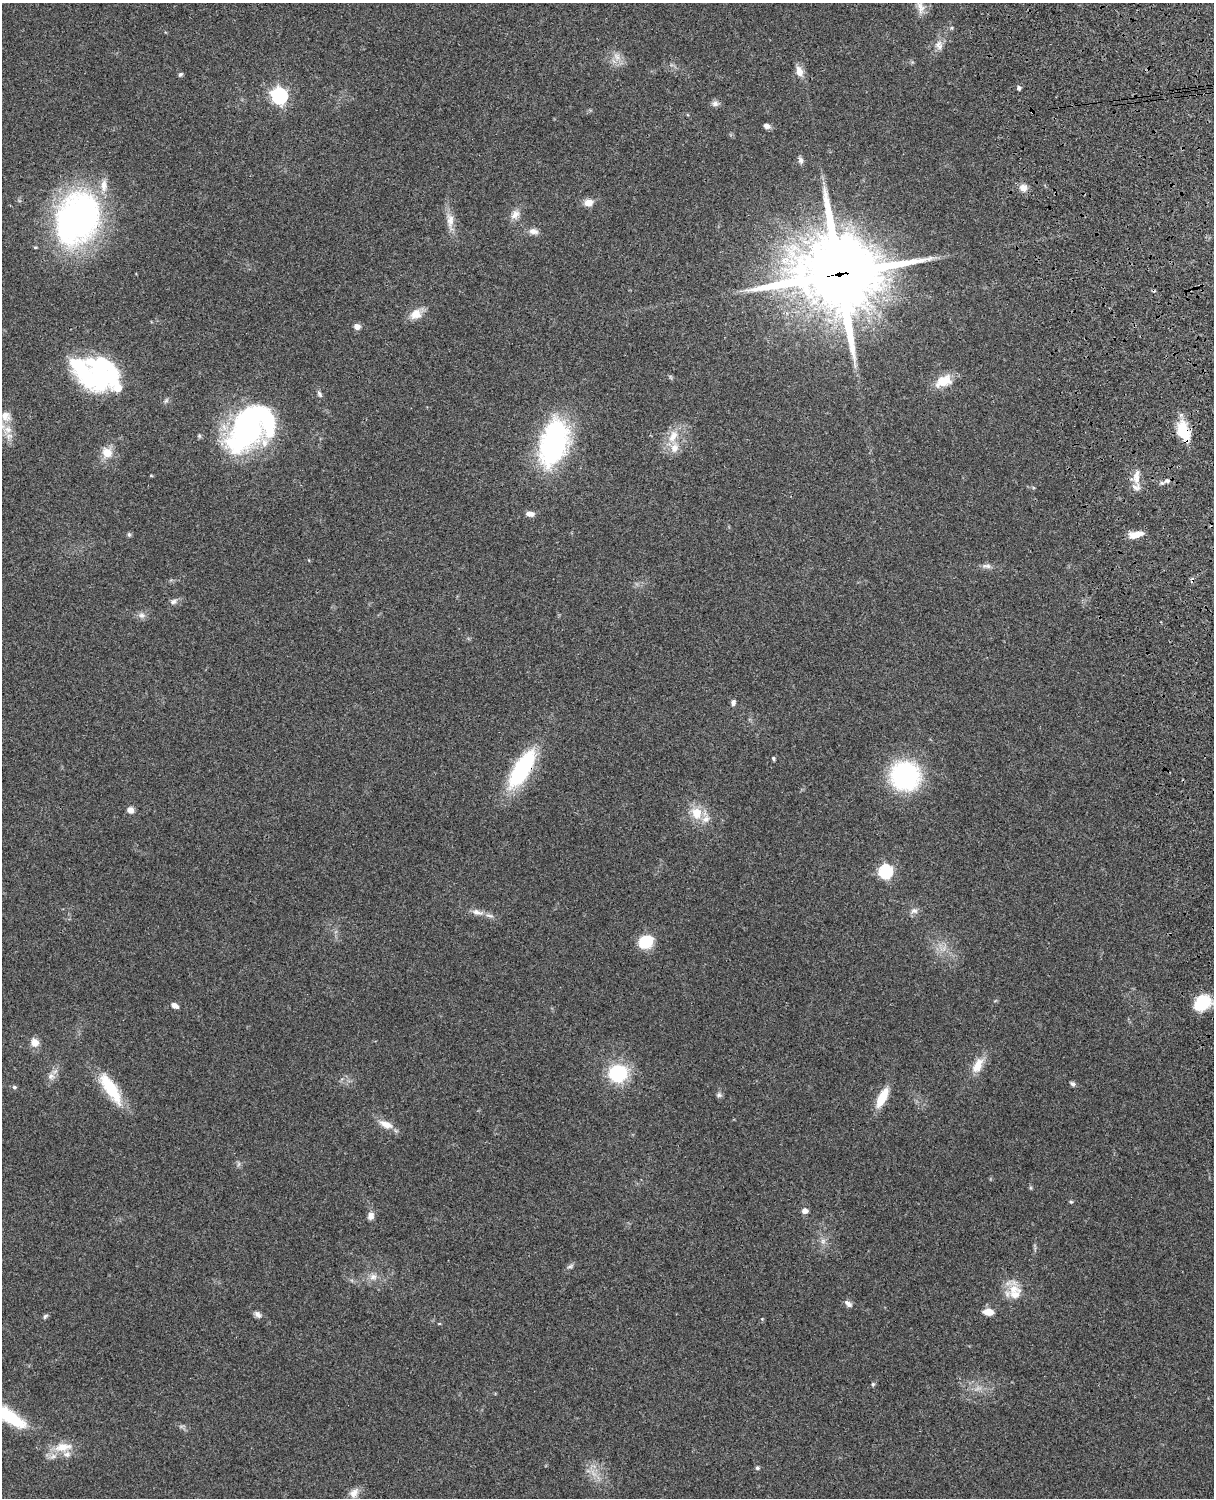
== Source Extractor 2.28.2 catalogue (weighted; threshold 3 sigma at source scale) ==
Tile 6 of 4 x 3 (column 2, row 2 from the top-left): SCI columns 1331-2542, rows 1660-3155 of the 5087 x 4928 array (HDU 1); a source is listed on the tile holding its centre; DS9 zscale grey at full resolution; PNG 1216 x 1500 px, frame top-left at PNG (2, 3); no overlay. Shown black and unused: <1% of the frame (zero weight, under 3 of 4 exposures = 6% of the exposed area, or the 3 px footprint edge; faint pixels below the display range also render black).
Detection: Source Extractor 2.28.2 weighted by HDU 2 'WHT'; one run over the whole footprint, this tile lists its part. Background 0.104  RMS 0.0065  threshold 0.0291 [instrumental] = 3 sigma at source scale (4.5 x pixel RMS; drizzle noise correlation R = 1.50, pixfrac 1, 0.05/0.05 arcsec/px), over >= 5 px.
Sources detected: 92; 4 inside a brighter object's white glare — not listed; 7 inside a brighter listed object's ellipse — not listed separately; the other 81 listed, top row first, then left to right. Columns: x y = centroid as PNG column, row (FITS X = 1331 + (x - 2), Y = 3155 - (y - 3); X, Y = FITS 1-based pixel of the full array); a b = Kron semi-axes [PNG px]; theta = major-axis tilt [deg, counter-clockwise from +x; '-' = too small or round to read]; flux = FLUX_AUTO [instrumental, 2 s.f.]
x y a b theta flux
920 7 19 9 -82 4.8
951 28 5 4 - 0.86
939 45 14 9 -77 4.4
617 57 12 8 -61 4.7
799 71 15 9 -73 5.4
180 74 6 4 42 1.2
1019 88 6 4 -80 1.2
279 96 7 7 - 170
715 103 9 8 - 2.5
767 126 7 5 -17 3
801 160 9 6 -71 2
104 185 19 9 88 7
1023 188 9 9 - 4.4
588 203 9 8 - 5.7
515 215 14 10 46 4.9
77 219 42 32 61 260
450 220 22 10 -87 7.3
533 231 13 8 -8 3.6
839 274 29 25 2 7100
416 314 16 13 28 7.6
357 326 7 6 - 3.3
82 369 48 15 -57 51
943 381 24 14 26 12
117 388 8 6 -23 15
320 394 9 5 -64 1.6
5 416 13 11 -58 6.1
249 426 52 31 63 150
8 429 12 10 -15 5.8
1183 431 23 13 -67 19
673 436 19 11 67 10
553 442 51 28 74 110
107 453 13 12 - 8.5
151 475 5 3 - 0.54
1136 478 14 10 88 6.6
1167 481 7 6 - 1.8
530 514 11 6 -6 3.1
129 534 6 5 - 1.1
1136 534 16 7 15 8.2
986 566 14 6 -2 2.7
1192 580 6 4 73 1.1
173 601 10 7 25 2.3
142 615 10 8 4 2.8
733 702 7 5 88 2.1
773 758 5 4 - 1
522 769 44 16 59 63
905 776 27 26 - 84
130 810 7 6 - 4
696 813 17 14 -69 12
886 871 6 6 - 90
914 911 10 8 1 2.9
477 912 16 8 -16 4.7
646 942 17 14 28 16
1202 1003 18 13 33 26
174 1005 8 5 -30 3
35 1042 11 9 -67 5.4
978 1065 21 11 62 9.9
618 1073 17 16 - 44
51 1076 10 9 - 3.4
1073 1084 6 5 - 1.7
14 1087 6 5 - 1.1
110 1088 42 13 -57 27
719 1095 8 7 - 1.5
882 1097 24 9 63 13
386 1124 19 9 -24 7.5
1071 1202 5 4 - 0.8
805 1211 6 5 - 3.2
371 1216 9 7 74 3.6
823 1241 7 7 - 2.3
570 1266 10 5 27 1.6
373 1277 10 8 27 3.7
1013 1289 17 14 15 11
848 1304 10 6 -40 2.8
988 1312 11 7 -5 6.2
257 1314 10 7 -48 2.4
45 1316 7 5 45 1.3
762 1319 4 4 - 0.57
873 1384 6 4 44 0.91
4 1414 78 16 -30 64
53 1456 10 6 21 3.2
757 1468 5 5 - 1.2
354 1493 15 10 55 4.9
Overlapping masked pixels (flux is a lower limit): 4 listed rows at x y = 839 274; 1183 431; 1192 580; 522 769
Isophote crosses this tile's border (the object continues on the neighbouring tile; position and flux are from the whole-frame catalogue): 3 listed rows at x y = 920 7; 8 429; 4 1414